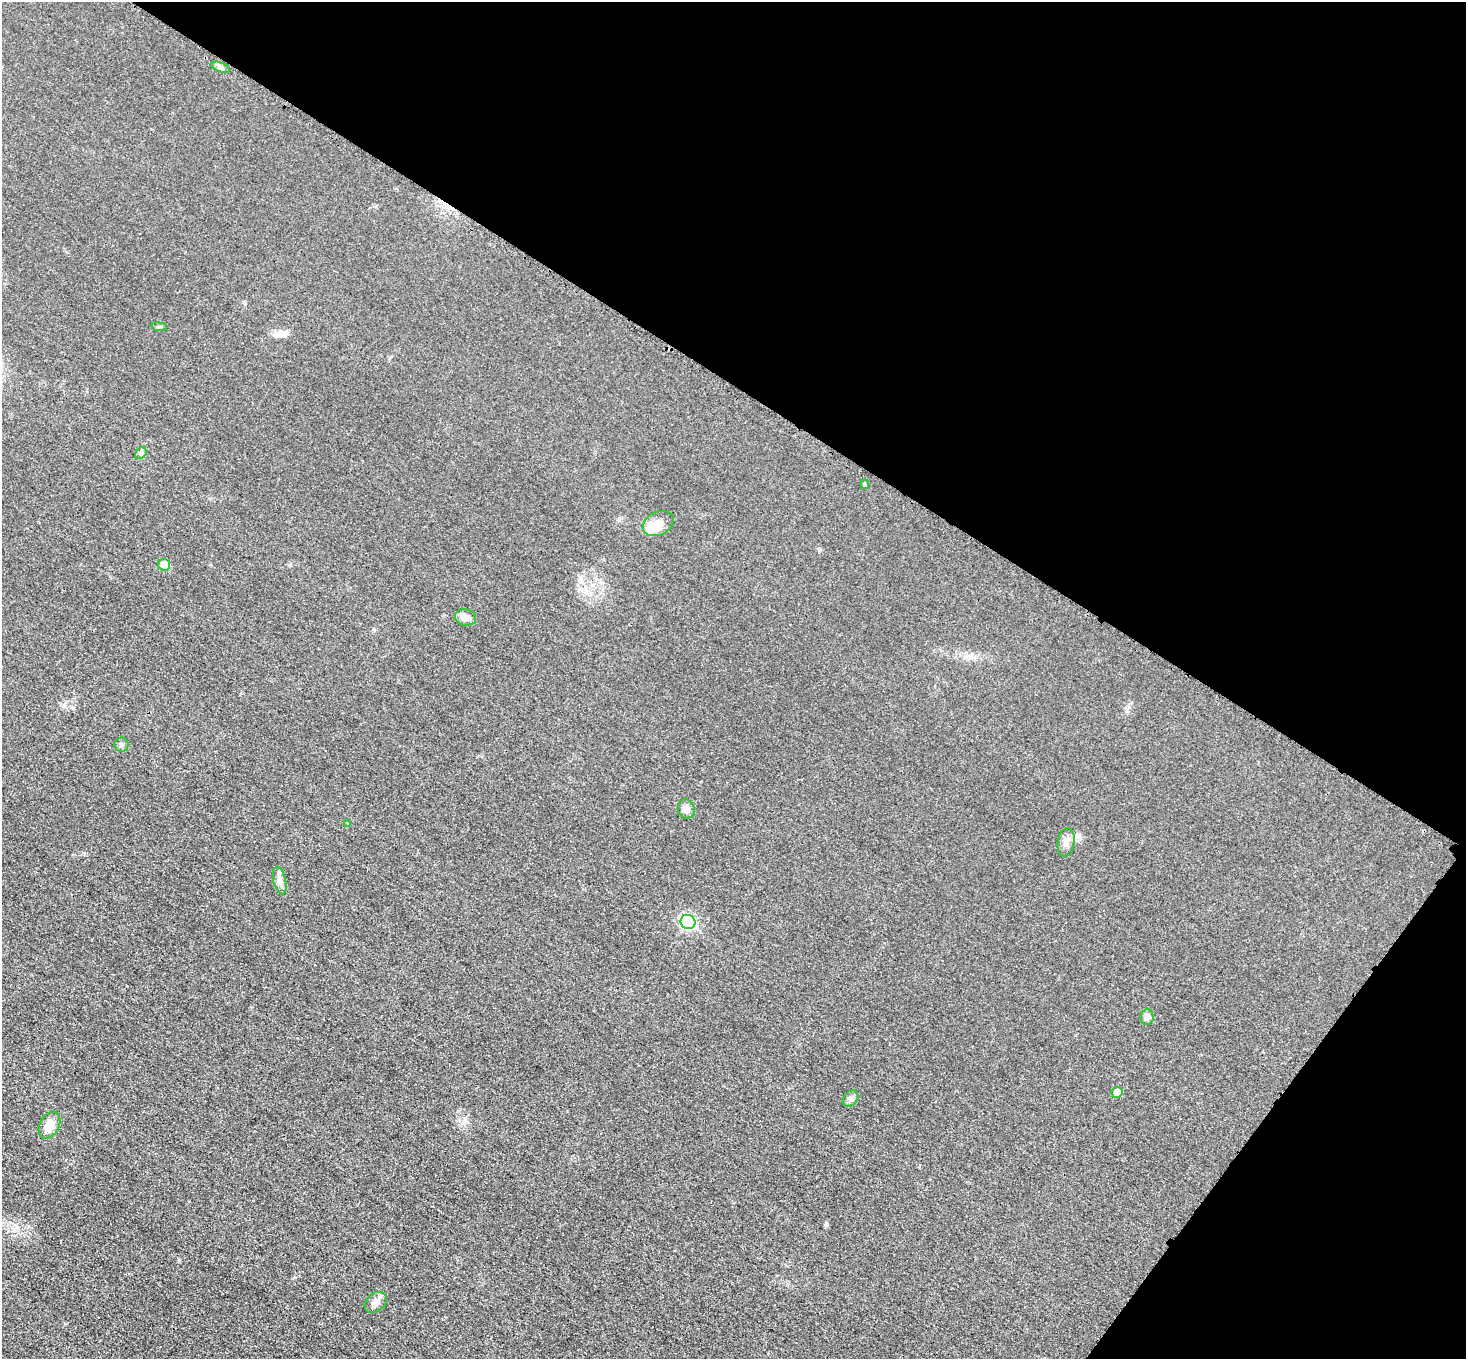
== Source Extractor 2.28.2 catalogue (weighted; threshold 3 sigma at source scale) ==
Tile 8 of 4 x 4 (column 4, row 2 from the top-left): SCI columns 4408-5871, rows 3020-4376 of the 5883 x 5891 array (HDU 1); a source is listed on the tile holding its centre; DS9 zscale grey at full resolution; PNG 1468 x 1361 px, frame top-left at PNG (2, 2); each listed source drawn as its Kron ellipse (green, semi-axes under 4 px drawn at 4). Shown black and unused: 33% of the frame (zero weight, under 3 of 4 exposures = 1% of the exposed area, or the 3 px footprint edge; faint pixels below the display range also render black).
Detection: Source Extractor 2.28.2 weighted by HDU 2 'WHT'; one run over the whole footprint, this tile lists its part. Background 0.0219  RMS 0.0061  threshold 0.0276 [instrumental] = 3 sigma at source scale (4.5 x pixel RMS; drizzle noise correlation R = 1.50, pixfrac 1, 0.05/0.05 arcsec/px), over >= 5 px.
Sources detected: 19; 1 inside a brighter object's white glare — neither listed nor drawn; the other 18 listed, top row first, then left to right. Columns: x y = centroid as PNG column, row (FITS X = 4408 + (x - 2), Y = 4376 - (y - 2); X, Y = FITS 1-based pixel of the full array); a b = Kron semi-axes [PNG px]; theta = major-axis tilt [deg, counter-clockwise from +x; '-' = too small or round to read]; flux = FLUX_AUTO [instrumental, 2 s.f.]
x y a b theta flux
221 67 10 4 -21 1.7
159 327 7 4 -7 0.91
141 453 6 5 - 1.1
865 484 5 4 - 0.81
658 524 16 11 27 6.4
164 565 6 6 - 10
466 617 11 8 -8 5
121 745 7 7 - 1.5
686 809 10 8 -68 3.3
348 824 3 3 - 0.46
1066 842 14 8 82 3.7
280 881 14 6 -76 2.8
688 922 7 7 - 74
1147 1017 8 6 82 2.4
1117 1092 5 5 - 5.7
850 1098 9 7 48 1.8
49 1125 14 9 62 7.4
376 1302 12 9 41 4
Unlisted compact peaks at least as high as the median listed source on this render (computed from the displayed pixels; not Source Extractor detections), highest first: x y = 826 1223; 179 1260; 289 565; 64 705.